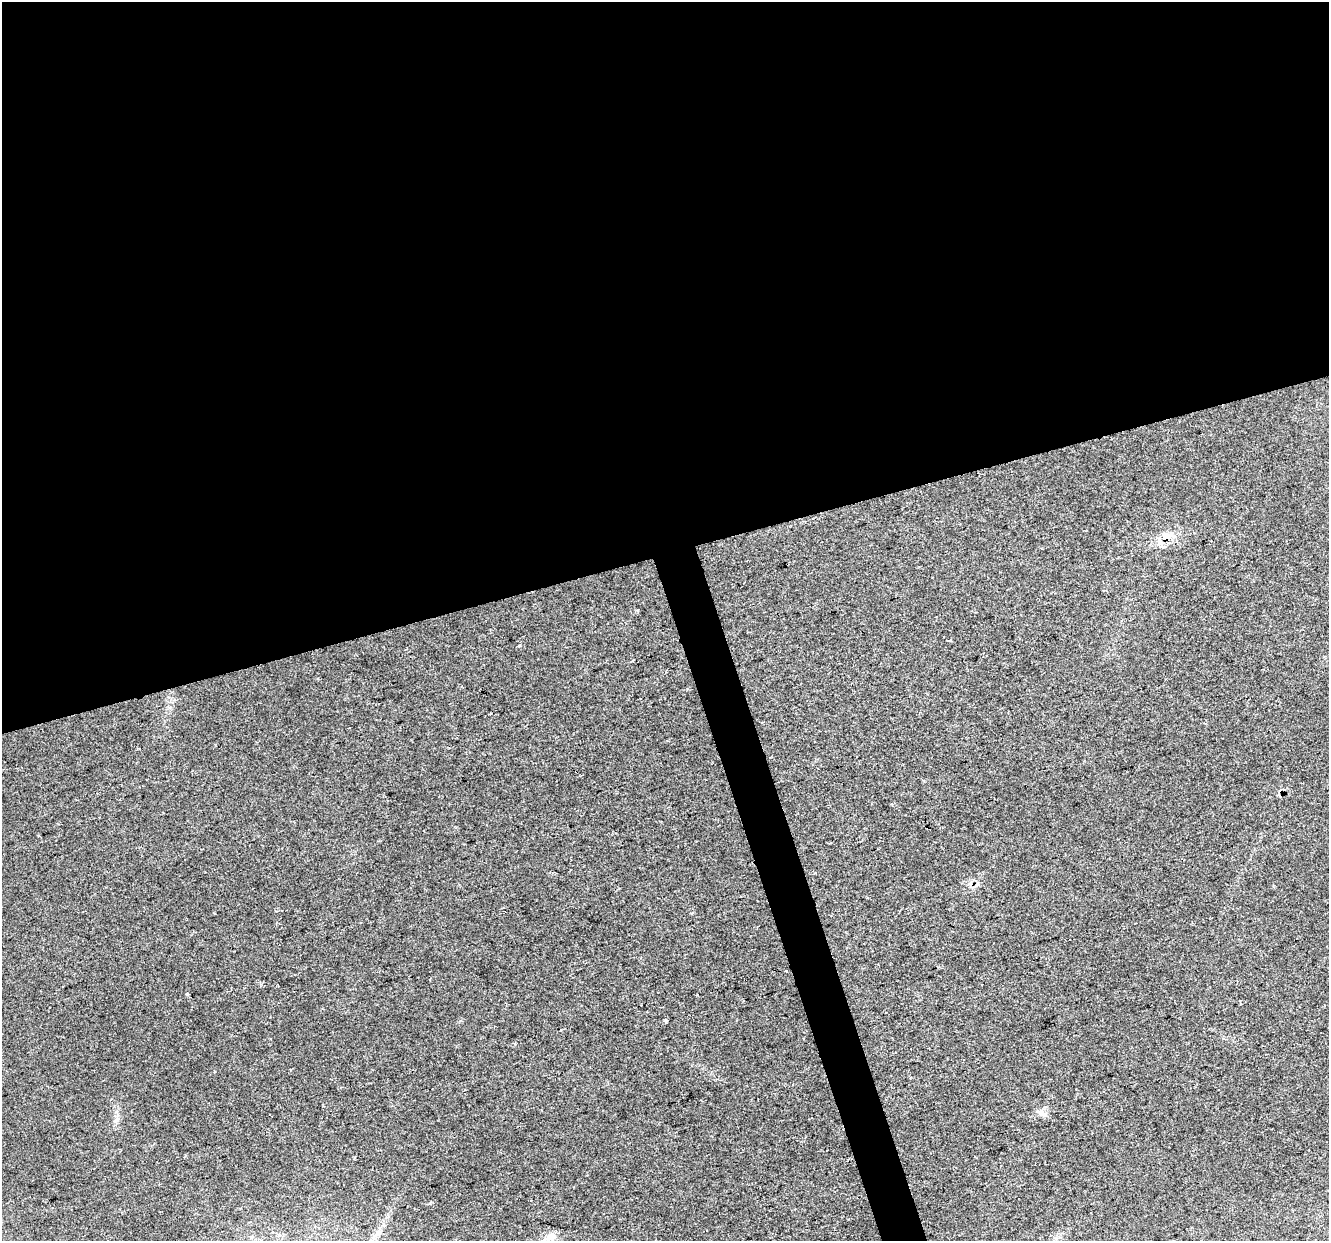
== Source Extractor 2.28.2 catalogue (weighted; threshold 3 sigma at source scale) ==
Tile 2 of 4 x 4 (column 2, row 1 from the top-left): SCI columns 1329-2655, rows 3828-5066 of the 5308 x 5124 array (HDU 1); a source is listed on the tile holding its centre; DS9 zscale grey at full resolution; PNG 1331 x 1243 px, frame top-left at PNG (2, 2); no overlay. Shown black and unused: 47% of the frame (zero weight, under 2 of 3 exposures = <1% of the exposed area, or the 3 px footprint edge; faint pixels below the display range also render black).
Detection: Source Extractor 2.28.2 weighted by HDU 2 'WHT'; one run over the whole footprint, this tile lists its part. Background 0.0307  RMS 0.0063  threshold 0.0284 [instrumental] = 3 sigma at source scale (4.5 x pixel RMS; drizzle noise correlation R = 1.50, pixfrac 1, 0.0396/0.0396 arcsec/px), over >= 5 px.
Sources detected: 11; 1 cosmic-ray / hot-pixel residue — not listed; the other 10 listed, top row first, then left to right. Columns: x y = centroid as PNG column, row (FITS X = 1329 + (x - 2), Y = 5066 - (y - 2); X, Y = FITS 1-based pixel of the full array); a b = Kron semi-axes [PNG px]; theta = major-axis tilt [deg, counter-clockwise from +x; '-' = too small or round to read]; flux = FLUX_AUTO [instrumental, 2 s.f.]
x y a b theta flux
1166 537 15 9 12 8.4
950 640 3 3 - 2.5
632 661 4 2 - 0.54
762 722 3 2 - 1.8
892 804 3 3 - 0.72
187 993 4 2 - 0.66
560 1030 3 3 - 0.8
214 1072 3 2 - 0.64
1041 1112 9 8 - 3.4
550 1238 8 8 - 3.5
Overlapping masked pixels (flux is a lower limit): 1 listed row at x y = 1166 537
Unlisted compact peaks at least as high as the median listed source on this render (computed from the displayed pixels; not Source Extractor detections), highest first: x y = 430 1203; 665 1020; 261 984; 520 645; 515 1044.